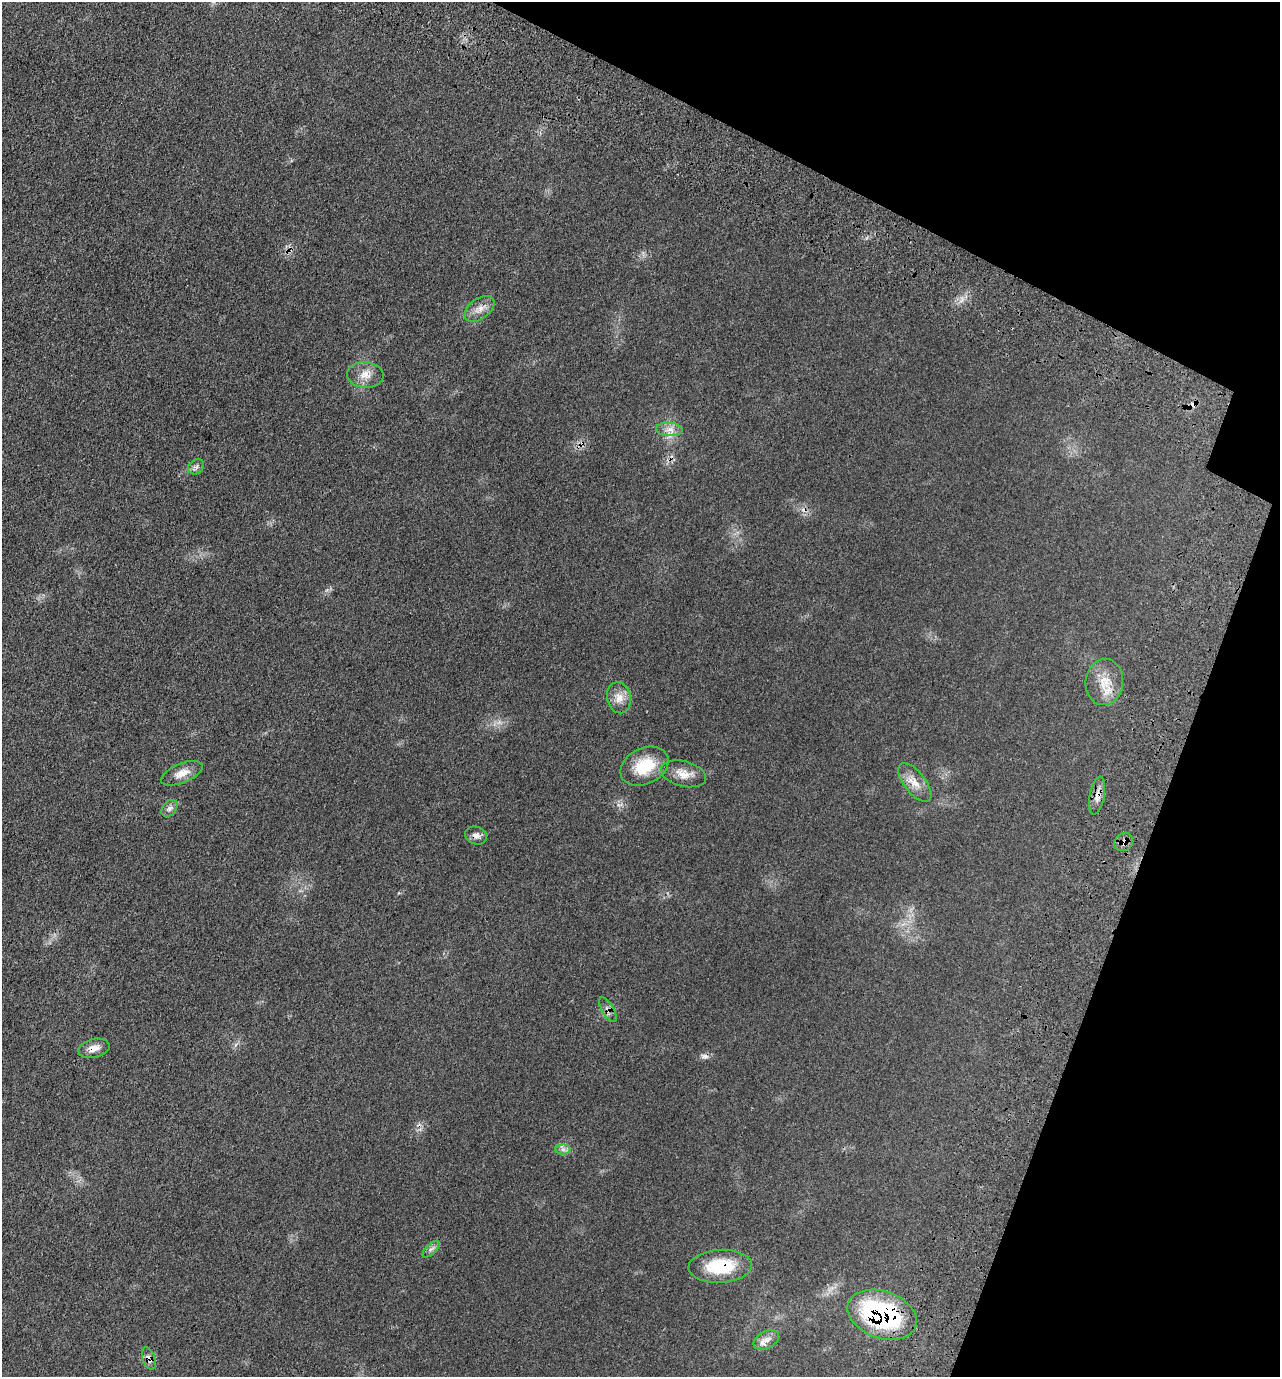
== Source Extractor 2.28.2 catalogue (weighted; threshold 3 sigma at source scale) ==
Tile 8 of 4 x 4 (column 4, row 2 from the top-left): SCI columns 4120-5397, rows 2893-4267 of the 5809 x 5792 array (HDU 1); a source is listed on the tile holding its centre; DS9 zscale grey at full resolution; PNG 1282 x 1379 px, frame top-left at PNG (2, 2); each listed source drawn as its Kron ellipse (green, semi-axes under 4 px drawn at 4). Shown black and unused: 18% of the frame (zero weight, under 3 of 4 exposures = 9% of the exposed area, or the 3 px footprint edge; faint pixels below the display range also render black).
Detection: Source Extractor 2.28.2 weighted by HDU 2 'WHT'; one run over the whole footprint, this tile lists its part. Background 0.0661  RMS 0.005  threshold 0.0226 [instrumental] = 3 sigma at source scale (4.5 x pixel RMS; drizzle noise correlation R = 1.50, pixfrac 1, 0.05/0.05 arcsec/px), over >= 5 px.
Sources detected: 26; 3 cosmic-ray / hot-pixel residue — neither listed nor drawn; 1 inside a brighter listed object's ellipse — not listed separately; the other 22 listed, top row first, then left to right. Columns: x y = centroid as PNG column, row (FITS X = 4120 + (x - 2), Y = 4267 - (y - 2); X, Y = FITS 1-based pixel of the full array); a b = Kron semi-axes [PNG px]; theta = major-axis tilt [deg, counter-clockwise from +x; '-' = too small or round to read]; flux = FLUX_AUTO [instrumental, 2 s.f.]
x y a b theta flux
479 309 17 10 36 4.6
365 375 18 13 -4 6
669 429 13 6 -2 3.2
196 467 9 7 38 1.6
1104 682 23 19 85 11
619 698 16 12 -78 5.3
644 766 25 18 27 17
182 773 22 9 22 5.5
684 774 23 12 -15 6.4
915 783 23 10 -52 6.3
1097 796 19 7 79 3.7
169 808 9 6 51 1.7
476 836 11 8 -21 2.4
1124 842 10 8 37 2.5
608 1010 14 6 -60 2.2
94 1048 16 9 13 4.2
563 1149 8 5 0 1.6
431 1249 11 5 44 1.7
720 1266 32 16 3 24
882 1315 36 23 -20 85
766 1340 13 8 27 3.4
149 1358 12 6 -71 2.3
Overlapping masked pixels (flux is a lower limit): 8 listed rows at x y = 1097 796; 476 836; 1124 842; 608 1010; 94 1048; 720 1266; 882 1315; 149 1358